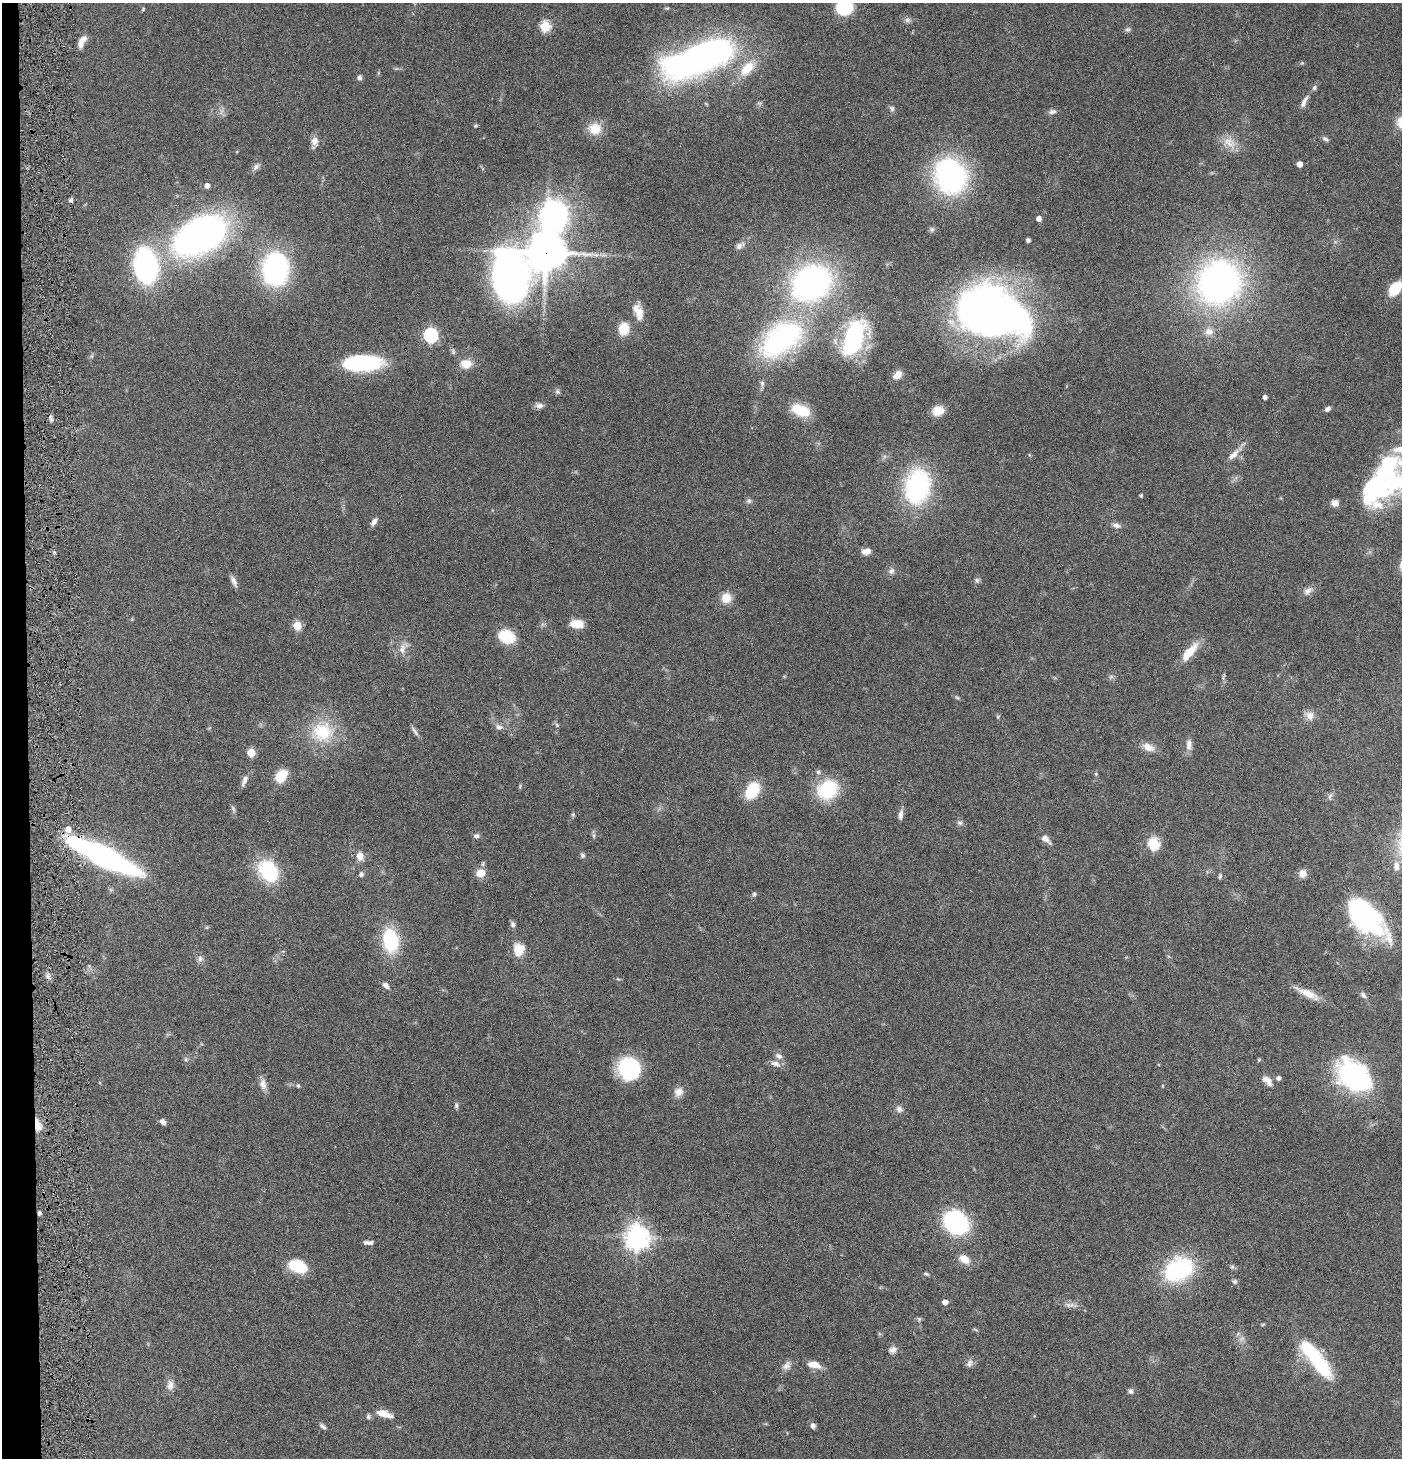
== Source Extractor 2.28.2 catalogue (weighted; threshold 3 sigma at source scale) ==
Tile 4 of 3 x 3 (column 1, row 2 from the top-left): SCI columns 147-1546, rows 1458-2913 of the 4445 x 4372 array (HDU 1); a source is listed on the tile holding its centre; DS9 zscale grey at full resolution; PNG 1404 x 1460 px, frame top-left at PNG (2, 3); no overlay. Shown black and unused: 2% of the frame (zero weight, under 4 of 8 exposures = <1% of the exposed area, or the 3 px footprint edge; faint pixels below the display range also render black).
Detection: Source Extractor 2.28.2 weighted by HDU 2 'WHT'; one run over the whole footprint, this tile lists its part. Background 0.0791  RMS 0.0044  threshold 0.0179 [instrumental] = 3 sigma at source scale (4.09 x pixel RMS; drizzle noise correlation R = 1.36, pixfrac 0.8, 0.05/0.05 arcsec/px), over >= 5 px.
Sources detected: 170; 2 too faint to see at this stretch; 5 inside a brighter object's white glare — not listed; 6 inside a brighter listed object's ellipse — not listed separately; the other 157 listed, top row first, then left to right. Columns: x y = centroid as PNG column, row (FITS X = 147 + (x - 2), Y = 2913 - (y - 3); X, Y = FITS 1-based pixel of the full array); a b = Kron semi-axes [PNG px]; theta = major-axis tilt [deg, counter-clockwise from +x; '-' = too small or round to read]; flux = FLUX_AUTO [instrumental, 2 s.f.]
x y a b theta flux
844 7 12 10 5 27
143 9 5 4 - 0.45
907 20 9 6 15 1.2
545 26 6 5 - 28
1127 29 7 7 - 0.93
82 42 14 6 62 4
698 58 83 32 21 140
359 77 6 6 - 1.2
1314 88 8 6 62 0.93
1304 102 17 6 64 2.2
759 103 7 4 -18 0.66
892 108 8 6 -56 1
1052 112 10 6 9 1.4
475 126 5 4 - 0.53
595 129 16 14 1 6.8
1325 139 9 5 -28 1
315 141 12 9 86 2.8
1229 143 22 12 -36 5.7
1300 164 5 4 - 3.4
256 167 11 7 49 1.5
951 176 28 23 -65 92
207 186 4 4 - 2.3
71 200 6 5 - 0.89
554 217 31 25 -76 100
1039 218 4 4 - 2.6
932 229 7 6 - 0.89
200 236 45 27 28 180
1028 240 4 4 - 1.2
739 246 13 8 36 2.2
546 253 12 12 - 900
146 266 29 19 -82 81
275 269 28 22 89 72
510 277 43 33 88 190
1219 282 44 42 47 150
811 283 30 25 30 140
1393 291 14 12 -61 8.4
638 312 21 10 -69 5.4
989 313 59 39 -28 280
624 329 13 10 78 7.7
1209 332 12 11 - 3.7
430 335 6 6 - 72
854 337 38 20 68 48
781 339 43 25 38 91
92 356 7 4 90 0.65
362 363 39 15 1 37
466 364 14 11 8 5
897 375 11 8 42 3.1
762 384 10 5 -87 1.3
557 392 7 7 - 0.95
1265 397 4 4 - 1.4
539 405 10 7 -6 1.7
1327 409 7 5 33 1.2
801 410 18 10 -21 14
938 411 13 10 17 5.4
1029 455 5 3 - 0.41
1233 455 17 7 44 3.4
1397 482 72 34 28 60
917 486 28 19 77 68
1141 496 3 3 - 0.69
749 501 7 7 - 0.96
374 522 11 6 52 1.8
1116 525 12 7 -14 1.8
866 551 11 7 14 2.7
891 571 8 8 - 1.6
977 580 7 6 - 0.97
234 581 15 5 -65 1.9
1308 591 13 8 37 2.2
726 598 11 11 - 5.4
577 624 15 9 -2 5.5
297 626 5 5 - 16
507 636 13 10 -23 18
402 649 17 9 82 3.4
1189 652 26 9 50 8.5
1223 676 10 3 75 0.71
1111 677 7 4 0 0.81
957 697 7 4 -30 0.64
1310 716 12 11 - 3.1
557 725 7 5 -46 0.75
499 727 10 8 -14 1.8
415 731 16 4 -55 1.3
322 732 29 26 -4 20
1189 744 15 8 86 2.5
1148 747 17 9 -23 4
251 753 5 5 - 13
1096 774 5 4 - 0.47
281 776 12 8 51 11
244 781 17 6 66 2
520 786 6 4 73 0.51
752 790 16 10 56 17
828 790 23 19 32 23
1330 796 8 5 65 1.1
233 809 9 5 -66 0.89
573 814 6 5 - 0.58
901 815 12 5 84 1.9
960 823 8 6 -14 1
594 835 7 4 -90 0.76
476 836 7 6 - 1.2
1045 839 15 7 -40 2.4
1153 843 6 6 - 39
583 855 7 6 - 0.9
360 856 7 6 - 4.8
104 857 67 16 -26 110
1396 866 15 8 -89 3.3
269 872 20 14 -58 32
481 873 11 10 - 4
1303 873 10 9 - 2.6
361 874 6 5 - 1
1220 876 7 4 76 0.66
754 894 5 5 - 0.67
1365 917 46 23 -45 66
513 924 9 6 -77 1.1
391 940 20 13 -82 28
518 950 12 11 - 8.5
200 959 9 7 90 1.4
386 985 10 6 -45 1.7
1308 993 34 8 -25 6.1
1363 995 10 6 -49 1.3
779 1056 10 7 -30 1.8
186 1059 6 5 - 0.71
1259 1060 5 4 - 0.48
775 1064 15 7 -17 2.3
629 1068 20 19 - 32
1354 1076 38 25 -39 65
1278 1078 5 5 - 1.3
1268 1081 13 7 -44 3.2
263 1084 15 9 -81 2.8
298 1086 6 4 -63 0.59
1163 1086 5 3 - 0.35
679 1092 13 11 55 3.2
456 1105 8 5 84 0.88
899 1109 10 8 -22 1.7
163 1122 7 5 -43 1.6
37 1125 16 7 -80 4.4
39 1213 5 4 - 0.78
956 1222 17 15 -42 63
637 1237 9 8 - 330
370 1243 10 6 -1 1.5
964 1259 14 9 -32 4.5
298 1266 20 12 -22 14
1179 1269 31 21 25 43
926 1274 7 4 -19 0.68
1235 1282 7 6 - 0.9
945 1302 4 4 - 2.9
919 1319 6 6 - 0.68
1263 1324 6 4 19 0.43
1241 1339 9 5 31 1.2
892 1350 10 8 13 2.1
1316 1359 50 14 -52 33
969 1363 11 8 76 1.7
814 1365 15 7 -11 4.8
786 1366 13 10 44 2.5
170 1385 14 9 80 2.7
1131 1391 7 6 - 1.1
384 1414 18 7 -17 5
368 1417 6 5 - 1
813 1426 7 6 - 1.4
323 1427 10 5 -39 1.1
Overlapping masked pixels (flux is a lower limit): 6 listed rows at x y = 554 217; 546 253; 510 277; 104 857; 37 1125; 39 1213
Isophote crosses this tile's border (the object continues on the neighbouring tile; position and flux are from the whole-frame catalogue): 2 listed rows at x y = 844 7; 1397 482